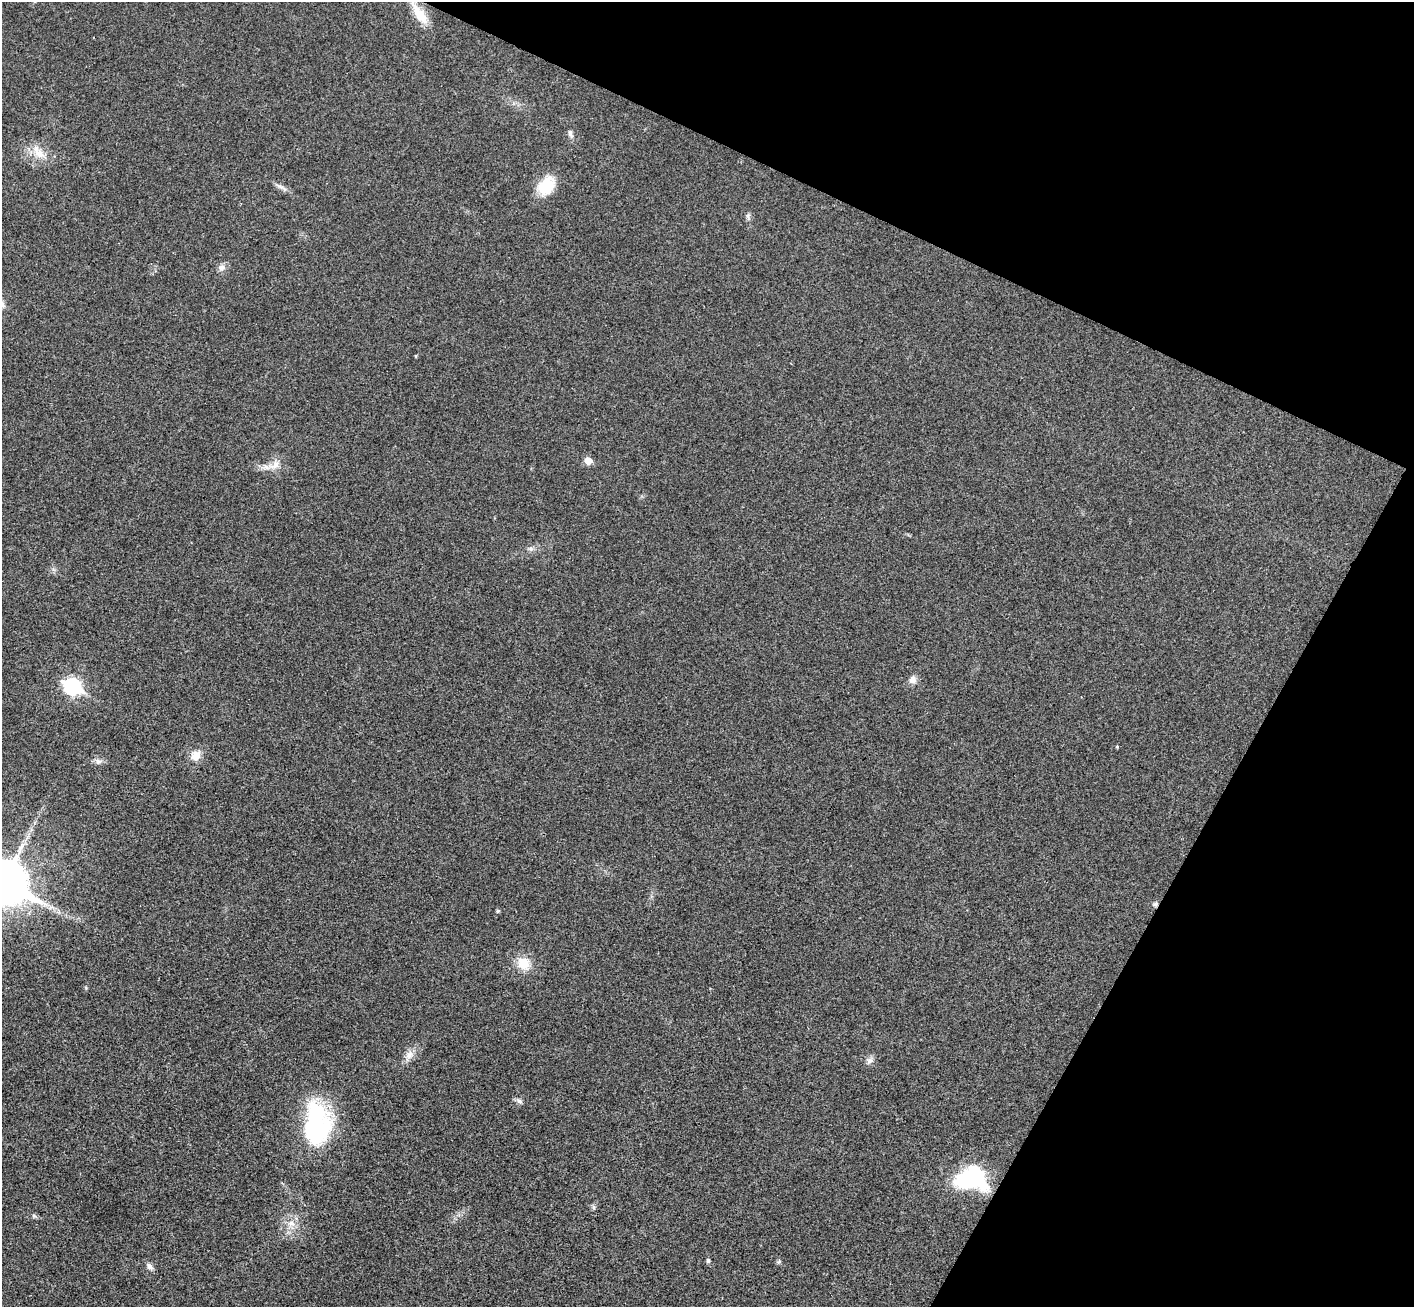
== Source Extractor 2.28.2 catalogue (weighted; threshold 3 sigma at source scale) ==
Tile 8 of 4 x 4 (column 4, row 2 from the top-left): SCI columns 4272-5683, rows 2942-4246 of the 5714 x 5748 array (HDU 1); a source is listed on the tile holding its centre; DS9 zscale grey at full resolution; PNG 1416 x 1309 px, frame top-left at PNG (2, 2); no overlay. Shown black and unused: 24% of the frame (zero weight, under 3 of 4 exposures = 6% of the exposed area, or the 3 px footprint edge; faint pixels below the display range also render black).
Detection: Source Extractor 2.28.2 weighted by HDU 2 'WHT'; one run over the whole footprint, this tile lists its part. Background 0.0363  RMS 0.0067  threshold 0.03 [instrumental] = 3 sigma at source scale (4.5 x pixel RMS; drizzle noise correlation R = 1.50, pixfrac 1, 0.05/0.05 arcsec/px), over >= 5 px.
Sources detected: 30; all 30 listed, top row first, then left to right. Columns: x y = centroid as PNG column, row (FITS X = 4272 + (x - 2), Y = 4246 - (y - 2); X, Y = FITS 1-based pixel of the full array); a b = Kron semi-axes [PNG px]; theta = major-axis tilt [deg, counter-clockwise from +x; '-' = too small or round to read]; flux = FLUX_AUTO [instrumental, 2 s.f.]
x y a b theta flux
419 13 32 10 -57 15
570 133 11 6 -75 2.2
39 154 17 10 -34 9
546 186 25 17 50 19
281 187 21 4 -30 3.1
748 216 7 5 61 1.5
222 268 10 9 - 3.2
416 356 5 3 - 0.54
588 460 6 5 - 9.2
274 465 19 11 25 7.3
531 549 7 4 -71 1.4
913 680 10 9 - 3.8
72 686 8 7 - 170
1117 747 4 4 - 0.65
195 755 13 11 48 7
98 761 10 7 12 2.8
4 882 16 13 -24 2300
1155 904 9 6 23 1.8
498 911 4 4 - 1
523 963 14 13 - 13
409 1055 13 10 48 5
870 1060 10 7 37 2.7
520 1101 9 6 -41 1.9
317 1124 50 29 -89 82
971 1178 30 21 -2 72
594 1207 6 4 -90 1.2
291 1224 12 9 -15 5.4
708 1260 4 4 - 1.6
779 1262 7 5 44 1.1
150 1266 11 6 -46 2.6
Overlapping masked pixels (flux is a lower limit): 2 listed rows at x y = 419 13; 1155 904
Isophote crosses this tile's border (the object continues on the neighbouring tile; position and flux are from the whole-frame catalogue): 2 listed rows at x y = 419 13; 4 882
Unlisted compact peaks at least as high as the median listed source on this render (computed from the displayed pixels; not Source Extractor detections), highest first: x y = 34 1216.